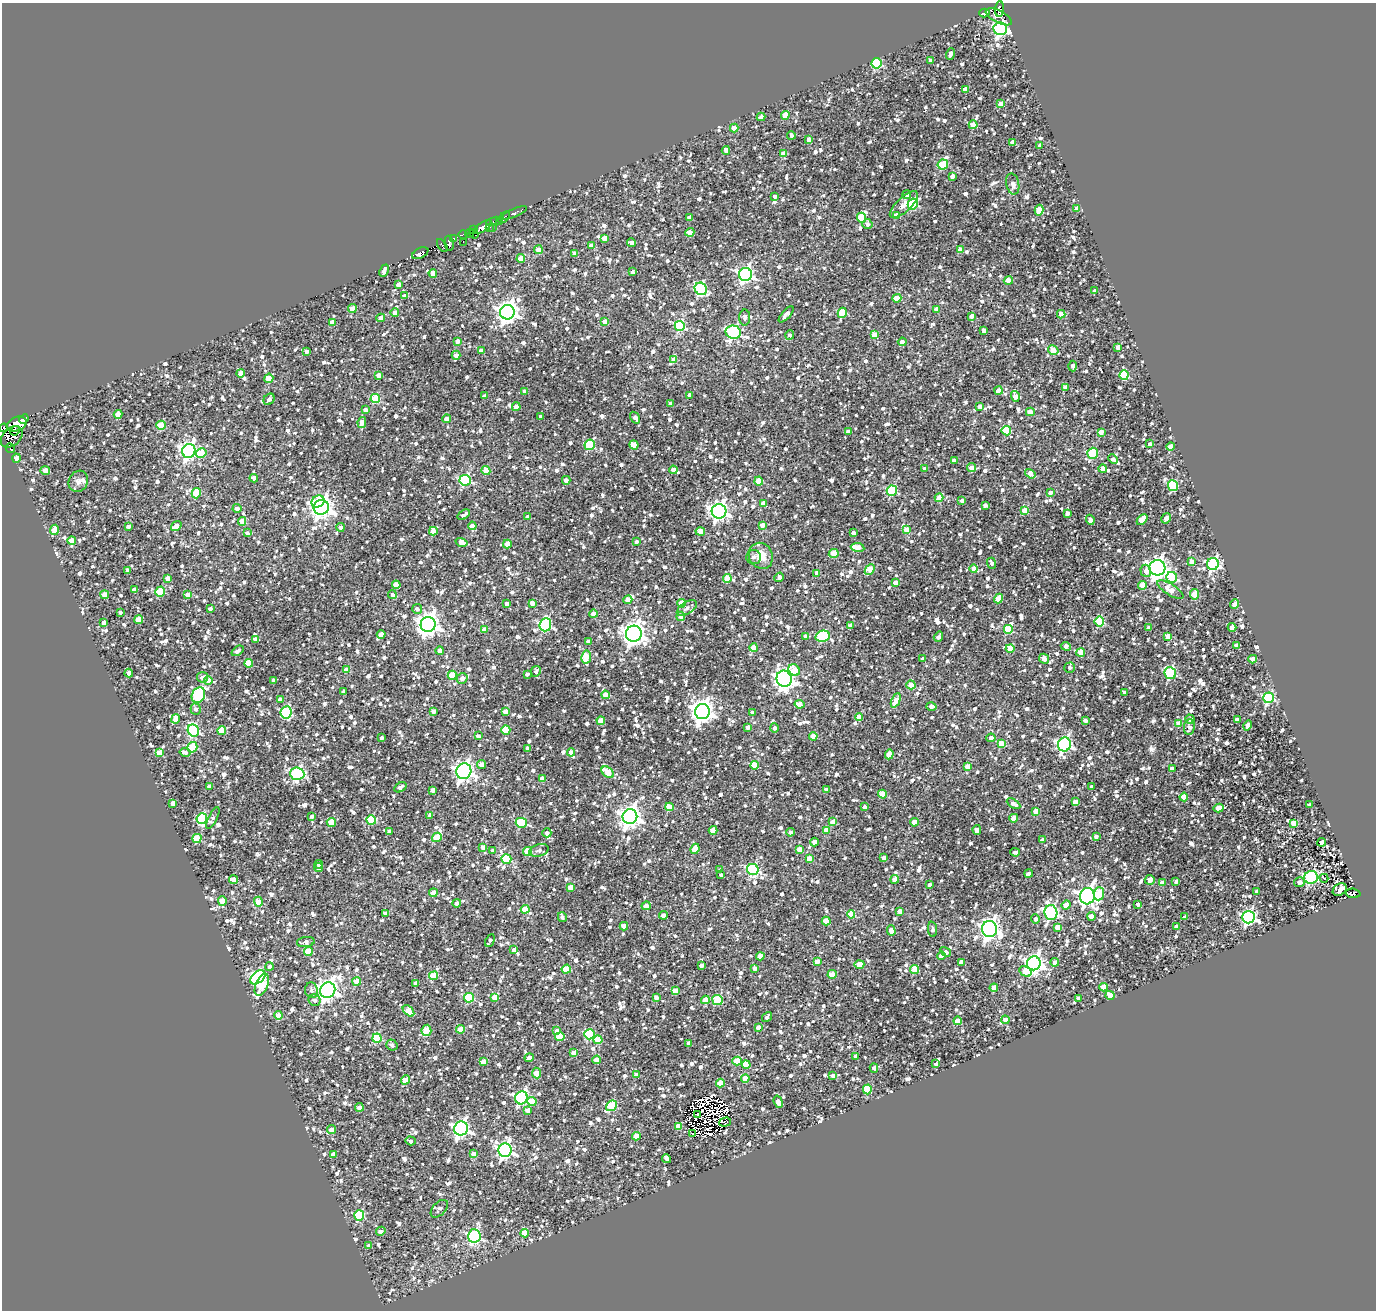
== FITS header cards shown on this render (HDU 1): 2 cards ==
NAXIS1  =                 1374
NAXIS2  =                 1308

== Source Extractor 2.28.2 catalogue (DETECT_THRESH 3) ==
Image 1374 x 1308 px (HDU 1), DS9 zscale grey, 1 PNG px = 1 image px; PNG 1378 x 1312 px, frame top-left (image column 1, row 1308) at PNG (2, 3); each listed source drawn as its Kron ellipse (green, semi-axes under 4 px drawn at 4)
Background 0.998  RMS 0.64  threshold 1.91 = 3 sigma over >= 5 px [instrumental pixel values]
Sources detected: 1992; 9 with non-positive FLUX_AUTO (blend fragments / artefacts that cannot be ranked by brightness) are neither listed nor drawn; of the other 1983, the 500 brightest by FLUX_AUTO listed and drawn (1483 fainter detections omitted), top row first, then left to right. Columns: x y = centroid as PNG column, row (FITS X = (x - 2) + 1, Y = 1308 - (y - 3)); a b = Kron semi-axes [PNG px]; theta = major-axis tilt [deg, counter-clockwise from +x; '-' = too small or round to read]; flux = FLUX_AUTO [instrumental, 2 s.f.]
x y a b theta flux
999 9 7 4 83 1000
984 13 5 3 - 3900
999 17 14 6 -27 1400
1000 29 6 6 - 11000
950 54 6 4 72 190
931 60 4 4 - 200
876 63 5 5 - 3900
965 89 4 4 - 330
1001 104 4 4 - 630
785 115 4 4 - 1200
761 117 4 3 - 230
973 125 4 4 - 1000
734 128 4 4 - 570
791 135 4 3 - 160
809 139 4 4 - 270
1012 142 4 4 - 340
1040 145 4 3 - 190
726 150 4 4 - 300
784 154 4 4 - 650
943 164 5 5 - 2300
952 176 4 3 - 210
1013 184 10 6 -78 200
907 195 4 4 - 230
775 196 3 3 - 170
913 204 5 5 - 3300
904 205 18 7 43 460
1077 209 4 4 - 430
1039 210 5 4 - 1100
514 213 13 4 23 1200
897 215 4 4 - 570
504 217 7 4 48 2800
689 218 4 3 - 180
862 218 5 4 - 1700
494 221 8 3 14 1600
499 221 3 2 - 430
867 224 5 5 - 170
482 227 10 4 32 7400
489 228 3 2 - 420
493 228 4 3 - 180
473 230 3 2 - 250
690 232 4 4 - 740
470 233 4 3 - 360
474 234 5 3 - 700
463 235 4 4 - 600
454 238 4 3 - 1400
604 238 4 4 - 420
463 242 3 2 - 240
449 243 7 4 -82 1500
632 243 4 4 - 220
442 245 7 3 -56 320
591 246 4 4 - 440
538 250 4 4 - 690
960 250 4 4 - 660
420 253 8 5 28 3800
575 254 4 4 - 160
521 259 4 4 - 710
384 271 6 4 66 230
633 272 4 3 - 240
433 273 4 4 - 410
745 274 6 6 - 13000
1008 281 4 4 - 700
399 284 4 4 - 510
701 289 6 5 - 5800
1094 291 4 3 - 200
405 296 4 3 - 180
897 298 4 4 - 680
352 309 4 4 - 600
937 309 4 4 - 600
507 312 7 7 - 29000
395 313 4 4 - 400
842 313 5 4 - 1900
786 314 10 4 48 320
1061 314 4 4 - 550
972 316 4 4 - 260
745 317 8 5 89 190
381 318 4 4 - 360
605 321 4 4 - 290
332 322 4 4 - 470
680 326 5 5 - 4500
983 330 4 3 - 380
733 332 8 6 -14 7200
790 335 5 4 - 150
874 335 4 4 - 650
458 341 4 4 - 400
902 342 4 4 - 220
1118 347 4 4 - 330
481 350 4 3 - 230
1053 350 5 4 - 1100
306 351 4 4 - 270
456 355 4 4 - 280
674 360 4 4 - 470
1073 366 5 3 - 250
241 373 4 4 - 480
379 375 4 4 - 450
1124 375 5 4 - 2200
269 378 4 4 - 1100
1065 387 4 4 - 480
525 391 4 4 - 240
999 391 4 4 - 590
689 395 4 3 - 170
484 396 4 3 - 180
1015 396 5 4 - 600
269 399 6 5 - 210
375 399 5 4 - 2000
671 403 4 4 - 190
516 407 4 4 - 310
979 407 4 3 - 220
365 410 4 4 - 180
1030 412 4 4 - 630
118 414 4 4 - 710
541 416 3 3 - 150
635 418 6 4 -57 230
24 419 5 3 - 2300
446 419 4 4 - 320
362 422 6 4 80 360
17 424 10 7 22 16000
161 425 4 4 - 1300
4 428 4 3 - 3000
15 431 5 3 - 1800
1006 431 5 4 - 2200
848 432 4 4 - 370
1101 432 4 4 - 680
12 437 12 9 43 3200
1150 444 4 4 - 170
590 445 5 5 - 3100
634 445 4 4 - 1000
1171 447 4 4 - 680
10 448 5 2 - 1100
189 451 7 6 - 15000
201 453 5 5 - 1100
1093 453 6 5 - 1800
17 458 4 4 - 690
1113 459 5 4 - 170
954 460 3 3 - 220
972 468 4 4 - 470
925 469 4 3 - 310
1103 469 4 4 - 510
45 470 5 4 - 510
486 470 4 4 - 840
673 470 4 4 - 430
1030 474 6 4 -33 570
254 478 4 3 - 220
465 480 5 5 - 4800
566 480 4 4 - 290
78 481 11 9 60 230
759 481 4 4 - 1100
1173 486 5 5 - 2500
892 491 5 5 - 4000
1050 492 4 4 - 220
196 493 5 4 - 1600
939 498 4 4 - 730
318 501 7 5 27 1400
962 501 4 3 - 200
763 503 4 4 - 610
985 505 4 3 - 170
321 507 7 7 - 33000
237 508 4 4 - 290
719 511 7 7 - 21000
1025 511 4 4 - 780
1067 513 4 4 - 180
464 515 7 3 33 160
528 517 4 4 - 250
1166 518 6 4 59 460
1090 520 5 4 - 150
1142 520 6 4 46 970
242 521 4 4 - 620
762 525 4 4 - 410
129 526 4 3 - 210
176 526 6 4 35 430
472 526 4 4 - 610
340 527 4 4 - 170
55 530 5 4 - 890
906 530 4 4 - 650
433 531 4 4 - 650
700 532 5 4 - 890
247 533 4 4 - 150
853 533 4 3 - 220
72 540 4 4 - 630
462 542 6 4 -16 740
636 542 4 4 - 150
507 544 4 4 - 690
858 547 7 4 -8 980
834 553 5 4 - 970
761 556 13 11 -62 740
754 557 7 7 - 150
1192 562 4 4 - 520
992 563 6 4 -70 170
1213 564 6 6 - 7000
974 568 4 4 - 550
1157 568 8 7 - 25000
870 569 6 4 47 910
128 571 4 3 - 220
1146 571 6 5 - 360
817 573 4 4 - 400
779 577 5 4 - 210
1172 577 5 5 - 2700
168 578 4 4 - 450
727 579 4 4 - 1100
895 583 4 4 - 330
396 585 4 4 - 780
1142 586 4 4 - 930
134 589 4 4 - 320
1170 590 15 5 -32 710
160 592 5 5 - 1800
1194 594 5 4 - 920
105 595 4 4 - 850
188 595 4 4 - 630
392 595 4 4 - 160
999 599 5 4 - 1100
628 600 4 4 - 800
532 603 4 4 - 430
681 603 4 4 - 840
507 604 4 3 - 210
1235 604 5 4 - 670
687 608 11 5 32 180
210 609 3 3 - 180
417 609 5 5 - 170
120 612 3 3 - 160
593 614 4 4 - 520
681 616 4 4 - 330
138 620 4 4 - 860
1099 621 5 4 - 2800
103 622 4 4 - 190
428 624 7 7 - 36000
545 625 6 6 - 5600
851 626 4 4 - 560
1149 627 4 4 - 300
1232 627 4 4 - 620
1008 629 5 5 - 1900
484 630 4 4 - 380
381 634 4 4 - 530
634 634 8 8 - 36000
805 636 4 3 - 170
823 636 7 5 13 4100
1168 636 4 4 - 820
938 637 5 4 - 210
255 639 4 4 - 150
588 641 4 3 - 230
1066 646 5 4 - 220
1236 646 4 4 - 310
754 648 4 4 - 960
1010 648 4 4 - 1200
237 651 7 4 37 170
440 651 4 4 - 370
1081 652 4 4 - 810
586 657 6 5 - 1300
923 658 4 3 - 170
1044 659 5 4 - 420
1253 659 4 4 - 720
249 663 4 4 - 1300
1070 668 5 5 - 180
347 670 4 4 - 610
794 670 6 5 - 930
536 671 5 4 - 170
129 673 4 4 - 390
1170 673 6 5 - 4500
527 674 4 3 - 160
452 675 4 4 - 1600
203 677 5 5 - 250
462 678 5 5 - 250
784 679 8 7 - 25000
274 680 4 3 - 170
208 681 4 4 - 680
911 685 4 4 - 700
344 691 4 4 - 170
1125 692 3 3 - 200
198 695 8 6 60 5200
606 695 4 4 - 730
1269 698 5 5 - 5300
280 699 4 3 - 150
896 700 8 4 65 740
800 704 5 4 - 600
931 706 5 4 - 260
196 709 5 5 - 150
434 711 4 3 - 210
702 711 7 7 - 36000
286 712 6 5 - 3800
506 712 4 4 - 500
752 713 4 4 - 180
859 717 4 4 - 700
176 719 5 4 - 790
1190 719 5 4 - 240
1085 720 4 3 - 180
1237 720 4 4 - 240
601 721 4 4 - 910
1178 724 4 4 - 680
1248 726 5 4 - 370
748 727 4 4 - 250
1189 727 8 5 86 240
775 728 4 4 - 210
193 730 6 5 - 4800
506 730 5 4 - 1400
222 731 4 4 - 1100
478 736 4 3 - 210
813 736 4 4 - 810
381 738 4 3 - 190
991 738 4 4 - 280
1001 743 4 4 - 850
1064 744 7 6 - 11000
192 747 5 5 - 1700
528 748 4 3 - 220
185 752 5 4 - 170
571 752 4 4 - 380
159 753 4 4 - 580
889 754 5 4 - 850
482 765 4 4 - 480
754 765 4 4 - 1600
968 766 4 4 - 620
1172 769 4 4 - 410
464 771 8 7 - 22000
608 772 7 5 -43 1100
297 774 7 6 - 7000
543 778 4 4 - 510
210 786 4 4 - 350
400 787 6 4 33 190
1092 787 3 3 - 200
433 790 4 4 - 270
827 790 4 4 - 220
882 794 4 4 - 870
1184 797 4 4 - 920
1075 802 4 4 - 680
173 803 4 4 - 260
1014 804 7 4 -32 280
1310 805 4 4 - 270
669 807 4 4 - 980
865 807 4 3 - 190
1219 808 5 4 - 1100
1036 811 4 4 - 450
312 816 4 3 - 180
430 816 4 4 - 330
630 817 7 7 - 32000
202 818 5 5 - 3700
213 818 12 4 64 170
1014 818 4 4 - 540
371 820 5 4 - 2500
833 822 4 4 - 610
914 822 4 4 - 630
331 823 4 4 - 1100
521 823 5 5 - 2600
1293 823 4 4 - 880
713 830 4 4 - 820
826 830 4 4 - 670
977 830 5 4 - 290
390 831 4 3 - 150
790 832 4 4 - 150
547 833 4 4 - 210
1096 836 4 3 - 160
437 837 5 4 - 1300
197 838 5 4 - 1700
1042 840 4 4 - 170
814 842 4 4 - 440
1322 842 4 3 - 220
483 847 4 4 - 250
695 849 5 4 - 960
799 849 4 4 - 610
539 850 10 6 17 160
492 851 4 4 - 160
528 851 4 4 - 1300
1015 852 5 3 - 160
809 858 4 4 - 710
884 858 4 4 - 240
506 859 5 5 - 2300
319 864 4 4 - 200
319 868 4 4 - 170
720 870 3 3 - 150
753 870 6 5 - 5900
1029 874 4 3 - 210
721 875 4 3 - 150
1311 877 7 6 - 6000
1324 878 4 3 - 440
895 879 4 4 - 520
234 880 4 4 - 710
1150 880 5 4 - 570
1176 881 4 3 - 180
1299 882 5 5 - 180
1162 883 4 4 - 530
929 884 3 3 - 160
570 887 4 4 - 620
1340 890 7 5 34 640
1257 892 4 3 - 310
433 893 4 4 - 460
1353 893 7 5 -5 220
1099 894 6 5 - 1500
1087 896 8 7 - 23000
222 901 5 4 - 830
258 902 5 4 - 680
457 903 4 4 - 190
1138 904 3 3 - 170
1066 905 5 4 - 480
646 906 4 4 - 310
525 909 4 4 - 810
900 911 4 4 - 430
385 913 4 4 - 200
1051 913 7 6 - 8700
851 914 4 4 - 1600
664 915 4 3 - 270
1092 916 4 4 - 670
562 917 5 4 - 150
1185 917 4 3 - 180
1248 917 6 6 - 11000
1035 919 4 4 - 210
826 921 4 4 - 780
624 926 4 4 - 670
1058 927 4 4 - 650
1177 927 4 4 - 410
932 929 8 4 -86 160
990 929 8 7 - 23000
891 930 5 4 - 450
490 941 7 3 65 150
306 942 9 5 7 210
514 950 4 4 - 320
308 951 4 4 - 1000
946 952 6 4 -29 190
760 956 4 4 - 760
941 956 4 4 - 210
817 962 4 4 - 390
961 962 4 4 - 280
1055 962 4 4 - 450
1034 963 7 7 - 17000
859 964 5 4 - 960
701 965 4 3 - 170
269 966 4 4 - 170
754 968 3 3 - 200
566 969 4 4 - 1300
915 969 4 4 - 1200
1025 971 6 4 -30 900
832 974 4 4 - 800
434 976 4 4 - 1300
258 977 9 5 40 6900
357 981 4 4 - 630
416 984 4 4 - 380
262 985 12 6 66 2200
1103 987 4 4 - 860
994 988 4 4 - 770
311 990 8 6 -83 170
328 990 8 7 - 28000
675 991 4 4 - 660
1110 995 5 4 - 710
495 997 4 4 - 690
656 997 4 4 - 310
469 998 5 5 - 2700
1079 998 4 3 - 160
315 1000 6 5 - 150
705 1000 4 4 - 570
717 1000 5 5 - 1700
408 1011 7 4 -45 950
279 1015 4 4 - 800
767 1017 5 3 - 160
1005 1020 4 4 - 660
958 1021 4 4 - 1100
758 1027 4 4 - 260
461 1029 4 4 - 750
426 1030 6 5 - 1500
557 1031 4 4 - 310
589 1034 5 5 - 2900
560 1037 4 4 - 1300
377 1038 4 4 - 2800
598 1040 4 4 - 1100
689 1043 4 4 - 320
392 1045 6 5 - 170
574 1053 4 4 - 750
856 1056 4 4 - 320
529 1058 4 4 - 210
597 1060 4 4 - 660
737 1061 4 4 - 1300
483 1062 4 4 - 530
746 1064 4 4 - 740
936 1064 4 3 - 170
874 1068 4 4 - 200
537 1073 5 4 - 830
637 1075 4 3 - 420
833 1075 4 3 - 190
745 1079 4 4 - 780
406 1080 5 4 - 680
720 1083 4 4 - 910
867 1089 5 4 - 1500
521 1098 6 6 - 7300
532 1102 4 4 - 1100
778 1102 6 4 -71 270
611 1106 6 5 - 2600
359 1107 4 4 - 260
528 1110 4 4 - 270
697 1114 3 3 - 160
725 1122 6 3 17 160
678 1126 4 4 - 680
461 1128 7 7 - 16000
332 1129 4 4 - 300
693 1133 3 3 - 730
636 1136 4 4 - 870
410 1141 5 4 - 150
505 1150 7 6 - 14000
333 1154 4 4 - 200
474 1154 4 4 - 380
667 1159 5 3 - 290
439 1209 10 6 47 170
359 1215 5 5 - 3100
381 1231 5 4 - 200
525 1233 4 4 - 1000
474 1236 7 6 - 7000
369 1246 4 3 - 160
At the frame edge (FLAGS 8, measured only in part): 1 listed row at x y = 4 428
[1483 fainter detections neither listed nor drawn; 9 non-positive-flux detections neither listed nor drawn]